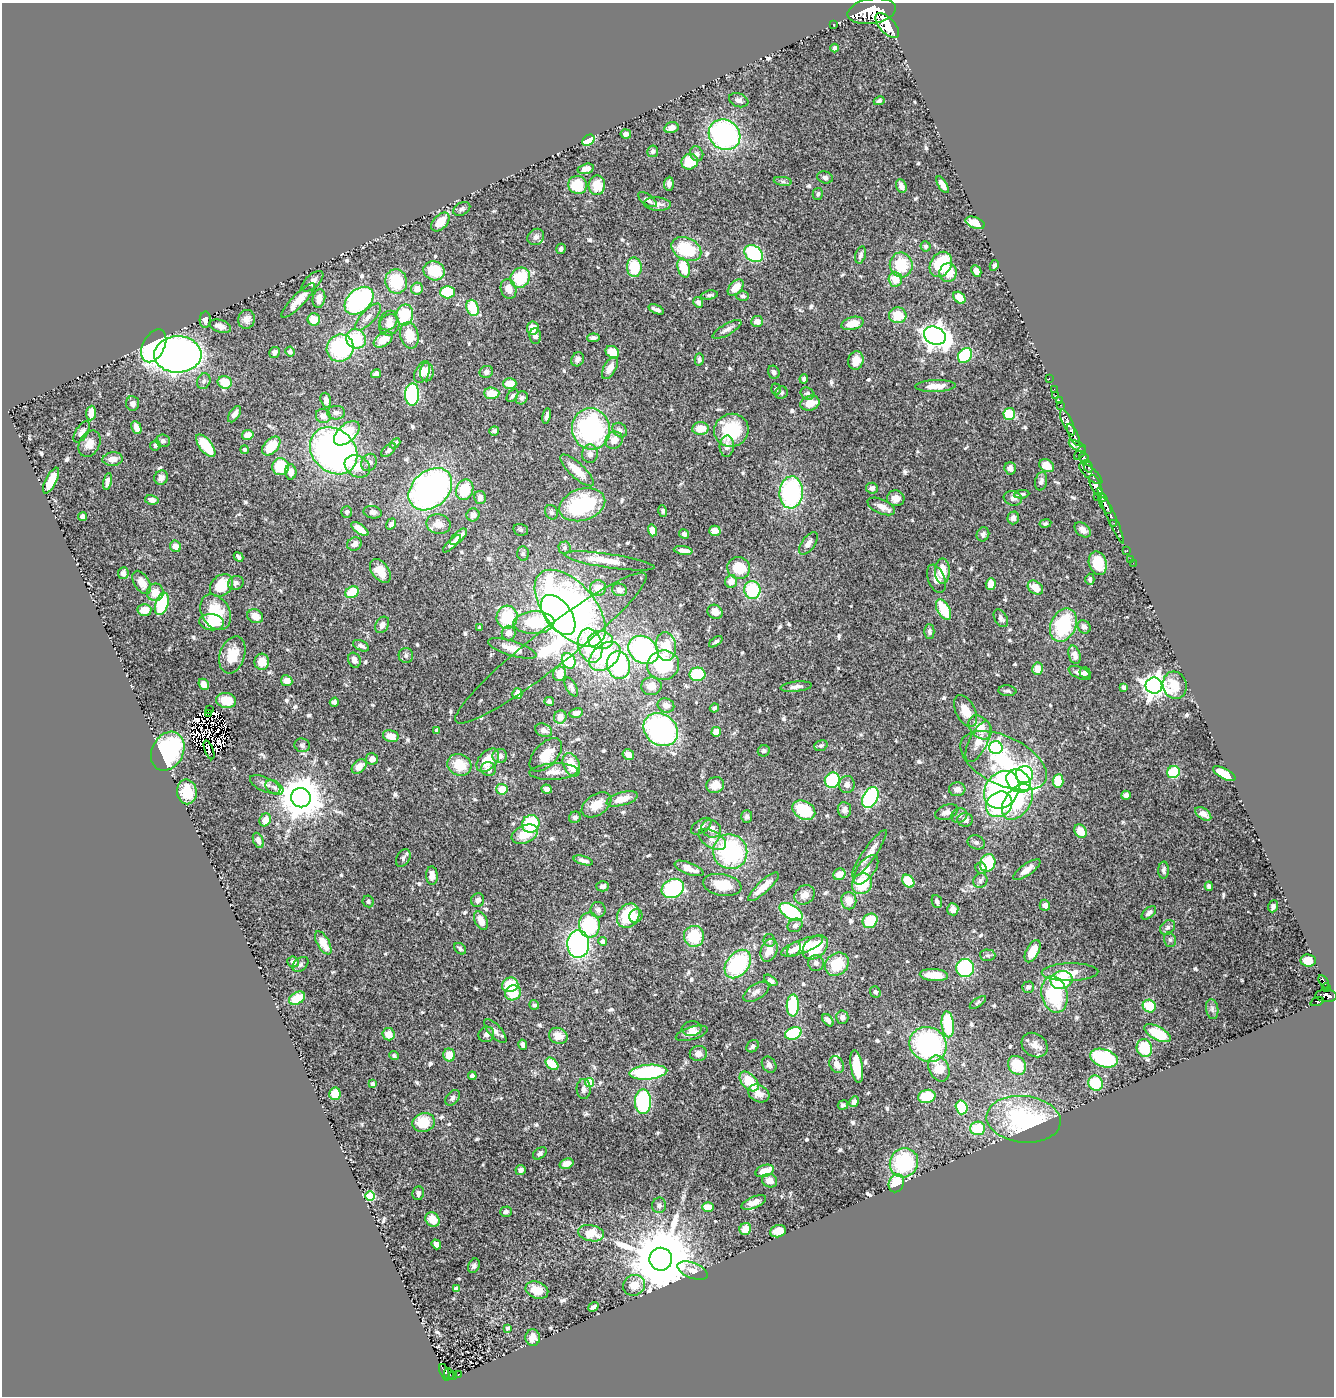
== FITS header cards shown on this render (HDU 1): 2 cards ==
NAXIS1  =                 1332
NAXIS2  =                 1394

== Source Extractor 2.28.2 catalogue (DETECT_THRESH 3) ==
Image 1332 x 1394 px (HDU 1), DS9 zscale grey, 1 PNG px = 1 image px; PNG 1336 x 1398 px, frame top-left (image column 1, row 1394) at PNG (2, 3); each listed source drawn as its Kron ellipse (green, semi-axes under 4 px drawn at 4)
Background 0.718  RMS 0.024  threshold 0.073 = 3 sigma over >= 5 px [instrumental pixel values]
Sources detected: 663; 8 with non-positive FLUX_AUTO (blend fragments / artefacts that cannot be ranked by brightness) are neither listed nor drawn; of the other 655, the 500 brightest by FLUX_AUTO listed and drawn (155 fainter detections omitted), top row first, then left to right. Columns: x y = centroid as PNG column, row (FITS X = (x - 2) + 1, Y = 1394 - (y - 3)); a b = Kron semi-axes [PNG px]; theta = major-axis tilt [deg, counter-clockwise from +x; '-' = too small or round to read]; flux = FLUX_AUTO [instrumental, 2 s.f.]
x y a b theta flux
872 11 24 12 9 5300
833 25 3 2 - 19
887 26 15 7 -47 8900
835 48 4 3 - 3.4
739 100 10 6 -20 6.3
879 101 5 4 - 3.6
671 128 7 5 16 11
626 134 5 4 - 6.8
724 135 16 14 -37 350
588 140 6 5 - 29
653 151 6 5 - 4.2
697 154 8 6 -66 5.1
690 162 8 7 - 48
586 169 8 5 15 10
825 177 8 6 -16 5.2
783 181 9 4 -8 4.3
669 184 7 5 85 6.9
578 185 9 9 - 46
597 185 10 8 87 32
942 185 9 4 -59 12
901 186 7 5 -66 9.4
818 194 6 5 - 3.9
647 200 11 5 -35 6
657 204 13 6 -4 9.7
462 209 9 6 29 4.4
440 222 11 7 47 25
975 223 10 5 -20 22
536 237 9 7 39 6
926 246 5 5 - 4.2
561 249 5 4 - 5.2
686 249 16 11 -26 79
754 254 10 7 -38 120
860 255 9 5 75 6
941 264 13 10 58 82
901 265 12 11 - 58
994 265 5 4 - 4.4
634 267 10 7 -86 54
684 268 10 6 -74 40
434 271 11 9 -18 55
976 271 6 4 -61 14
948 272 9 8 - 32
520 278 11 9 50 68
895 279 7 6 - 27
312 281 13 7 42 10
396 281 12 11 - 74
736 287 9 6 45 23
417 289 6 6 - 14
509 289 10 7 -72 18
448 292 7 6 - 69
709 295 8 4 9 3.8
743 296 6 5 - 3.7
959 298 7 5 -42 26
319 299 9 6 79 16
298 300 23 6 46 23
359 301 16 11 42 230
698 302 5 4 - 4.3
473 308 8 6 -73 48
656 309 8 3 -23 6.4
405 315 10 8 79 74
898 315 8 8 - 40
368 317 17 7 46 12
246 319 9 8 - 12
314 319 6 6 - 27
205 320 8 5 87 6.2
389 321 10 8 57 12
757 321 6 5 - 12
852 323 11 6 14 26
389 325 11 9 52 16
220 326 11 6 -18 10
533 328 7 6 - 23
727 329 16 5 29 7.8
409 335 13 9 -76 35
535 336 8 6 -83 7.8
935 336 11 8 -25 1500
593 338 6 3 5 5.2
356 339 10 9 - 79
383 340 10 6 34 31
154 346 17 11 63 330
340 348 14 13 - 170
274 352 5 5 - 5.3
290 352 5 4 - 4.4
612 352 7 5 -34 27
178 354 23 18 1 1300
965 355 8 6 50 97
578 359 7 6 - 7.1
699 359 6 4 -87 3.4
856 360 9 7 75 20
610 368 12 6 61 18
422 372 11 7 63 18
427 372 9 6 89 15
486 372 7 6 - 6
774 372 7 5 -62 4.8
376 374 5 4 - 7.4
804 379 4 4 - 3.9
1049 379 3 2 - 20
204 381 8 6 66 4.2
225 382 7 6 - 34
510 384 7 5 -1 23
935 386 20 6 2 18
776 389 6 4 -71 3.5
1054 389 2 2 - 9.4
492 393 8 6 -3 35
781 393 6 6 - 3.5
412 394 11 7 89 210
807 394 7 5 -32 4.6
1056 395 2 2 - 11
513 396 7 4 49 3.7
522 398 7 6 - 4.3
326 400 7 5 -73 9.7
1059 401 3 2 - 22
133 403 7 6 - 5.6
810 403 10 7 18 23
1061 405 3 2 - 20
91 413 7 5 85 23
336 413 9 7 0 6.2
235 414 9 5 57 9.4
1009 414 6 6 - 44
323 416 7 7 - 11
547 416 8 3 79 5.7
1067 422 14 5 -65 1300
136 428 7 4 -66 11
591 429 21 19 -77 250
701 429 8 6 4 26
620 430 8 6 -48 5.6
731 430 17 16 - 89
494 431 5 4 - 4.3
82 432 12 6 57 6.6
347 433 15 8 42 65
248 435 6 5 - 18
1074 435 12 4 -65 1200
614 440 9 8 - 16
163 441 7 6 - 5
395 443 6 3 44 3.9
89 444 14 10 63 15
155 445 5 5 - 3.9
206 446 13 6 -52 49
271 446 11 7 47 35
727 446 10 7 85 11
1077 446 9 4 -29 280
244 450 4 4 - 4.2
389 450 9 4 42 5
334 451 26 21 -44 640
1080 453 8 3 55 260
590 454 9 8 - 9.1
1084 458 6 4 -53 450
113 459 10 7 5 14
369 462 9 7 60 7.7
357 466 13 10 -30 31
1047 466 8 6 -32 19
1088 466 6 3 -72 290
280 467 8 8 - 60
1010 468 6 5 - 8.3
577 470 22 7 -43 25
291 472 7 5 -90 11
1091 474 14 5 -41 850
161 478 7 6 - 6.9
51 481 14 5 63 24
107 481 8 4 78 7
1041 481 9 6 78 5.9
1096 486 12 5 -64 2100
872 488 6 5 - 6
430 489 24 18 42 560
465 490 10 8 67 57
791 492 16 11 85 220
1022 494 8 4 6 3.6
480 497 6 5 - 7.4
1097 497 2 2 - 17
1102 497 5 4 - 390
896 498 9 8 - 14
1013 498 9 7 -19 7.4
152 500 7 5 -13 7.6
582 505 23 15 18 140
1105 505 9 4 -59 1300
881 506 15 7 -24 13
663 511 6 4 -72 3.5
347 512 6 5 - 4.5
373 512 9 6 -12 5.9
551 512 7 6 - 4.1
473 515 6 6 - 9.8
1111 516 30 3 -66 400
82 517 4 4 - 15
1013 518 6 5 - 7
1114 523 3 3 - 140
391 524 6 4 54 5.4
438 524 12 9 -11 15
1045 524 6 4 10 3.4
360 529 10 4 -35 17
521 530 7 5 -15 3.6
652 530 6 4 -75 14
1083 530 9 6 -42 7.5
715 531 5 5 - 13
684 534 5 4 - 4.8
983 534 7 6 - 5.6
458 537 11 5 41 9.3
808 543 13 6 53 9.6
354 544 7 6 - 8.8
452 544 12 4 44 9.9
175 546 6 5 - 9.6
564 547 6 6 - 3.9
683 550 9 4 -7 9.1
1127 551 3 2 - 15
523 554 7 5 -88 3.8
238 557 5 4 - 4.1
1131 559 2 2 - 6.8
609 561 45 7 -8 31
1098 563 12 8 -74 37
1133 563 2 2 - 3.8
739 568 11 10 - 48
380 571 13 8 -53 20
942 571 12 7 89 31
123 573 6 5 - 6
936 579 15 8 -69 13
1090 579 5 4 - 3.7
731 581 6 6 - 18
142 582 13 7 -59 17
236 583 8 7 - 6.6
991 584 6 5 - 20
221 585 13 10 41 42
598 588 8 7 - 20
1035 588 8 6 -38 27
620 590 7 6 - 9.4
752 590 9 8 - 85
155 592 9 8 - 20
352 592 7 5 32 50
162 604 11 6 70 79
570 608 46 25 -49 640
144 610 7 6 - 21
943 610 11 6 -62 70
216 612 19 14 -60 55
715 612 8 6 -35 14
558 615 23 13 -54 440
255 616 8 6 -23 17
507 617 11 10 - 71
1001 618 9 6 -59 6.9
212 622 12 8 -5 37
534 623 20 11 2 110
382 625 9 6 58 10
1063 625 17 12 65 110
1084 627 7 6 - 6.5
480 628 4 4 - 5.7
929 632 7 5 -90 5
508 633 7 7 - 11
600 640 12 9 0 59
716 642 7 4 36 4.6
590 645 17 12 -76 98
361 646 8 5 -26 5.5
666 646 14 10 -84 40
512 648 25 7 -17 23
551 648 120 19 38 200
643 650 16 13 -36 260
232 655 19 12 72 33
406 655 7 7 - 4.7
1074 655 9 6 -73 10
605 656 18 12 40 120
354 660 8 6 -66 8.2
569 661 8 6 -62 110
262 662 8 7 - 21
618 665 14 11 -76 200
663 665 16 15 - 98
1037 669 6 5 - 20
1080 673 12 5 -24 7.5
1085 673 5 5 - 4.4
560 674 7 6 - 23
697 674 8 7 - 69
287 681 6 5 - 16
204 684 6 5 - 10
1175 685 14 12 -73 29
651 686 10 9 - 15
1154 686 8 8 - 1300
571 687 10 5 -62 5.1
796 687 16 5 6 8
1123 687 4 3 - 3.4
1007 691 9 5 -6 4.1
517 694 5 5 - 20
226 700 10 7 -11 34
549 701 5 4 - 3.8
334 702 5 4 - 4.9
666 705 8 7 - 10
714 708 5 4 - 3.9
209 710 3 2 - 4.9
966 711 17 10 -63 24
576 713 7 4 12 8.5
208 714 4 3 - 5.9
560 717 7 6 - 13
980 727 14 9 -48 27
437 730 4 4 - 3.9
544 730 9 6 -23 8.4
661 730 18 15 -39 330
716 732 5 5 - 24
391 736 8 5 -14 19
978 742 22 9 64 20
302 745 8 7 - 4.7
821 746 7 5 21 4.2
996 748 6 6 - 320
209 750 10 3 -68 4.1
168 751 20 15 62 160
764 751 6 5 - 4.8
546 755 20 11 47 31
628 755 6 5 - 12
500 756 7 7 - 8.4
372 759 6 6 - 9.6
488 760 13 8 47 33
1004 761 46 24 -25 170
459 765 12 10 -25 40
571 765 12 8 -66 39
359 767 8 5 42 18
488 769 7 6 - 12
554 772 24 8 3 16
1173 772 6 6 - 60
1224 774 12 5 -28 34
1024 775 9 8 - 97
832 780 8 7 - 100
1018 781 13 10 -38 470
1058 781 7 5 84 28
265 784 16 7 -24 9.1
847 784 8 7 - 8.7
715 785 9 8 - 21
274 787 10 6 -32 6.5
502 789 5 5 - 27
546 789 5 4 - 7.8
957 789 8 7 - 8.6
1002 790 20 16 53 400
187 792 12 10 -81 34
1126 795 4 4 - 6
870 797 11 7 62 180
301 798 10 9 - 5700
622 799 16 6 16 27
1017 802 20 12 54 110
999 804 14 12 40 140
596 805 16 10 35 28
804 810 12 9 -28 74
844 810 8 6 -84 7
947 812 12 7 21 8.4
1203 814 9 5 -35 12
959 815 8 7 - 5.2
747 816 6 5 - 4.5
575 817 6 5 - 5.3
265 820 7 5 59 15
965 820 7 7 - 8.4
531 824 9 8 - 98
701 826 11 6 34 7.7
711 829 10 8 -28 14
1081 831 7 5 -56 22
525 834 14 8 23 36
712 839 15 8 -30 12
258 840 8 5 -67 7.7
976 842 9 7 -22 5.3
730 852 17 17 - 190
869 854 28 6 55 16
403 858 9 6 62 6
583 860 10 4 -16 6.2
988 863 9 7 64 74
689 868 15 6 -21 17
981 868 6 5 - 6.3
866 870 17 8 52 16
1027 870 16 5 35 15
1164 870 8 5 87 4.6
839 874 6 5 - 19
432 876 9 6 -86 10
908 881 7 5 -49 60
980 881 7 6 - 5.7
862 884 11 9 53 59
722 885 19 10 -11 42
603 886 6 5 - 6.2
1209 886 4 4 - 4.2
763 887 20 6 43 22
673 888 11 9 25 160
805 895 11 9 37 15
478 900 7 6 - 7.1
368 901 6 5 - 3.8
849 901 8 7 - 20
937 901 7 5 -68 4.9
1045 905 5 5 - 7.5
1273 906 6 5 - 4.4
953 909 6 5 - 12
598 910 8 7 - 7
791 912 13 7 -32 140
1149 913 8 5 42 5.4
628 916 13 10 55 73
636 916 7 6 - 9.7
481 921 10 6 -66 16
870 921 8 7 - 60
589 925 12 10 -85 130
795 925 8 6 32 5.3
1168 927 8 6 44 4.8
694 936 10 10 - 62
769 940 6 6 - 3.9
1170 940 7 5 -74 4
603 941 4 4 - 11
323 943 13 6 -60 26
578 944 14 11 -88 330
802 946 22 7 21 36
815 947 14 10 40 72
460 949 7 5 -41 3.8
794 949 8 5 49 9
769 950 12 8 69 23
1032 951 12 6 62 27
988 955 8 5 -2 3.8
1308 960 7 6 - 19
293 962 6 5 - 7.2
816 963 8 8 - 6.3
300 964 9 6 41 4.3
738 964 16 11 51 150
837 964 13 10 40 50
965 968 9 9 - 140
1070 972 28 9 1 28
934 975 14 6 -4 34
771 980 7 4 -36 5.7
1061 980 11 9 10 96
1324 982 7 3 -61 190
510 985 8 7 - 43
1028 987 6 5 - 4.5
1326 987 4 3 - 170
756 992 14 7 32 8.5
875 992 6 5 - 3.7
513 993 8 7 - 44
1055 994 18 13 -77 100
1326 996 10 6 -2 770
297 998 8 6 29 34
978 1002 9 4 34 3.4
1317 1002 7 4 18 87
534 1005 5 4 - 3.4
793 1005 11 6 88 90
1149 1006 7 6 - 43
1212 1009 10 6 -81 5.1
842 1017 7 6 - 6.1
828 1020 7 4 -51 6
948 1024 13 6 -85 99
691 1029 10 7 5 8
495 1031 15 6 -48 8.1
692 1033 16 6 17 14
793 1033 8 6 21 110
1157 1033 15 6 -28 54
388 1034 6 6 - 17
486 1034 8 7 - 7
558 1036 9 8 - 19
928 1044 19 17 -29 250
523 1045 5 4 - 6.5
1035 1045 14 11 -37 15
753 1046 7 5 45 4.1
1144 1048 9 7 -72 47
698 1053 8 7 - 11
449 1055 6 6 - 26
394 1056 5 4 - 4.3
1104 1058 14 8 -18 180
552 1064 7 5 -43 42
837 1064 9 6 -60 14
769 1065 8 6 -56 5.9
1017 1065 10 8 -51 54
857 1066 16 6 -81 48
939 1068 13 10 -64 43
648 1072 19 7 5 140
472 1076 4 4 - 6.1
749 1081 12 7 -47 44
589 1083 4 4 - 55
1096 1083 8 7 - 66
372 1084 4 3 - 4.4
584 1089 10 7 -87 7.5
759 1093 11 8 -26 16
335 1094 6 5 - 28
927 1096 9 6 11 56
453 1098 9 6 49 4.7
643 1102 12 8 -90 180
854 1102 5 4 - 6.7
843 1105 5 4 - 3.7
962 1107 7 5 -74 76
1024 1119 37 23 -6 240
424 1122 11 9 16 49
977 1128 7 6 - 56
540 1153 7 5 37 4.3
904 1163 15 14 - 130
566 1164 7 5 18 15
520 1170 5 5 - 5.5
765 1171 9 5 20 26
770 1181 8 6 -24 15
896 1183 9 7 67 47
418 1193 7 5 81 6.3
370 1196 5 5 - 83
754 1203 13 6 22 17
659 1205 8 7 - 5.6
708 1207 6 5 - 21
506 1212 6 5 - 4.1
432 1219 8 6 -49 25
745 1229 6 5 - 20
778 1231 8 6 15 28
591 1233 13 8 -11 40
436 1244 5 4 - 7
661 1259 11 11 - 20000
474 1266 7 5 62 4.4
692 1271 16 7 -21 13
634 1285 11 10 - 19
456 1289 4 4 - 5.7
537 1290 12 8 -21 24
593 1307 5 4 - 6.1
507 1328 4 3 - 3.4
533 1338 8 7 - 11
445 1372 9 4 -68 92
449 1374 6 4 -66 110
458 1375 3 2 - 15
453 1376 4 4 - 75
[155 fainter detections neither listed nor drawn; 8 non-positive-flux detections neither listed nor drawn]